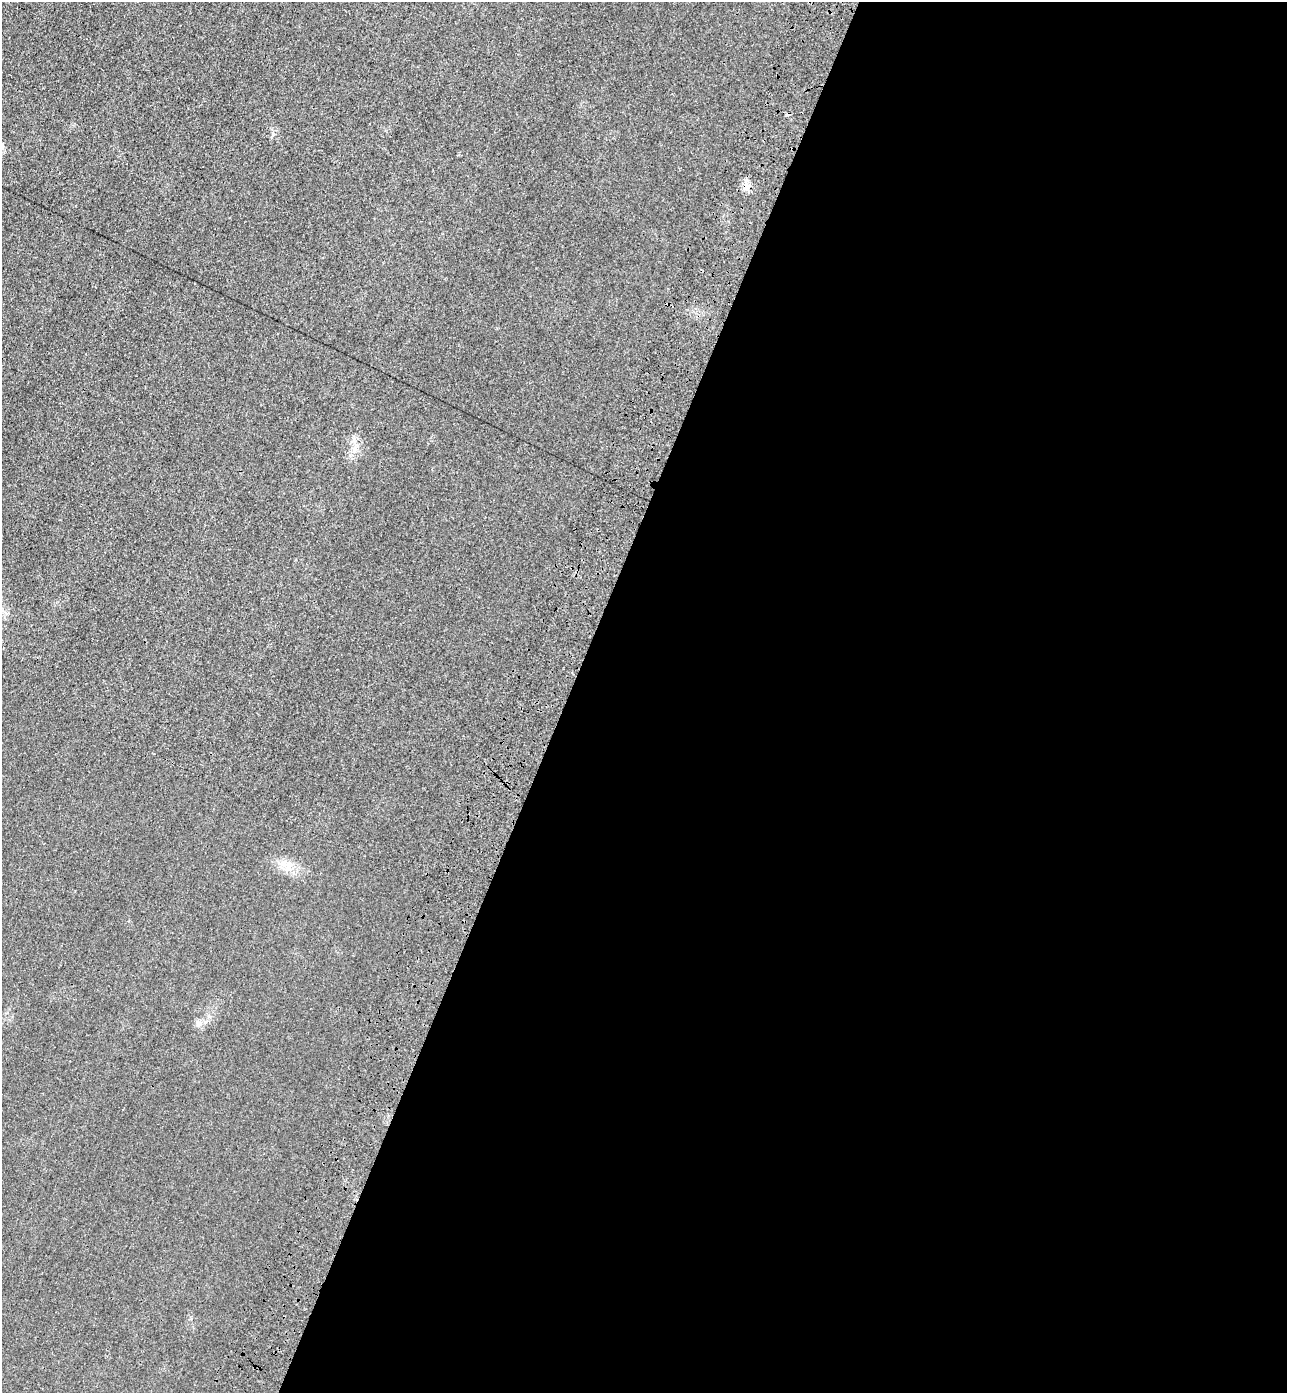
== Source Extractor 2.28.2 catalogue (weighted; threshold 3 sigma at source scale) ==
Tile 12 of 4 x 4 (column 4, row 3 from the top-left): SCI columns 4229-5513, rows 1442-2832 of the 5755 x 5659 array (HDU 1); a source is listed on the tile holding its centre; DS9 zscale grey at full resolution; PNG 1289 x 1395 px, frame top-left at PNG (2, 2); no overlay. Shown black and unused: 56% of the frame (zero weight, under 3 of 4 exposures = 6% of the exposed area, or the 3 px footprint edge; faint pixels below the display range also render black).
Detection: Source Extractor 2.28.2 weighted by HDU 2 'WHT'; one run over the whole footprint, this tile lists its part. Background 0.0206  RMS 0.0051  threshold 0.0231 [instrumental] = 3 sigma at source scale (4.5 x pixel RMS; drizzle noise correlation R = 1.50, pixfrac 1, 0.05/0.05 arcsec/px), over >= 5 px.
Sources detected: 3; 1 cosmic-ray / hot-pixel residue — not listed; the other 2 listed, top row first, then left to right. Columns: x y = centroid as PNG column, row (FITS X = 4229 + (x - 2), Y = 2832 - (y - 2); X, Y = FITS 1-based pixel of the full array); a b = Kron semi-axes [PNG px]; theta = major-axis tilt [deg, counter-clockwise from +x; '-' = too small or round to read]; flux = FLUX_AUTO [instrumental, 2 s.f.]
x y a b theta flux
2 147 7 4 -73 1
747 186 12 5 -65 2.5
Isophote crosses this tile's border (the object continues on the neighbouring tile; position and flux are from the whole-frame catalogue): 1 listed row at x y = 2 147